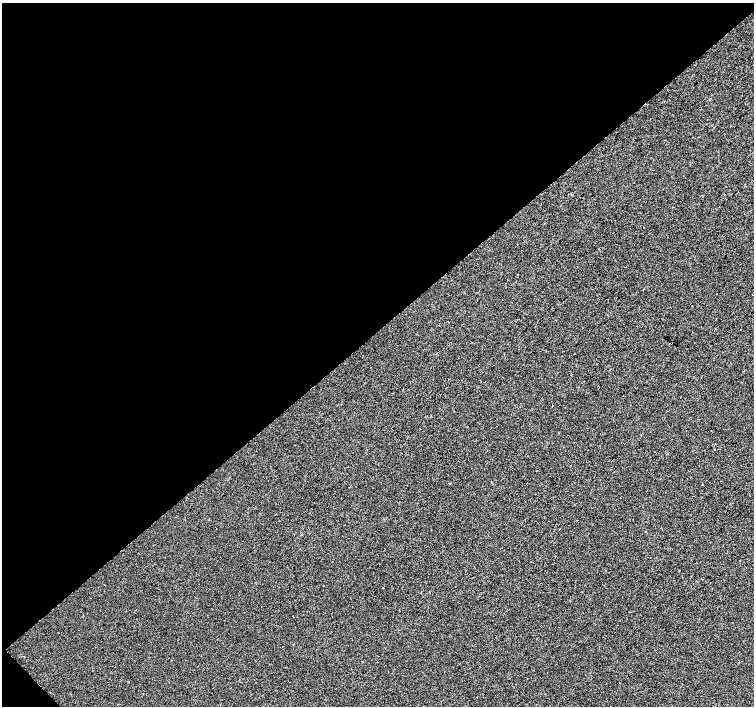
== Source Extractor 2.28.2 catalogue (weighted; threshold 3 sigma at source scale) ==
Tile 5 of 4 x 4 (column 1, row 2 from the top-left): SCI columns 6-1509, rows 3028-4435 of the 6021 x 5991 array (HDU 1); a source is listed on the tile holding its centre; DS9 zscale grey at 2 x 2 block average (1 PNG px = mean of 2 x 2 image px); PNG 756 x 708 px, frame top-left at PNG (2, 3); no overlay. Shown black and unused: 47% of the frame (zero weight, under 2 of 3 exposures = <1% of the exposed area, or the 3 px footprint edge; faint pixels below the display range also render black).
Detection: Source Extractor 2.28.2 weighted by HDU 2 'WHT'; one run over the whole footprint, this tile lists its part. Background -2.44e-04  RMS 0.0042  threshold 0.0187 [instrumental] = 3 sigma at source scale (4.5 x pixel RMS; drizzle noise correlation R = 1.50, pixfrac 1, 0.0396/0.0396 arcsec/px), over >= 5 px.
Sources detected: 3; all 3 listed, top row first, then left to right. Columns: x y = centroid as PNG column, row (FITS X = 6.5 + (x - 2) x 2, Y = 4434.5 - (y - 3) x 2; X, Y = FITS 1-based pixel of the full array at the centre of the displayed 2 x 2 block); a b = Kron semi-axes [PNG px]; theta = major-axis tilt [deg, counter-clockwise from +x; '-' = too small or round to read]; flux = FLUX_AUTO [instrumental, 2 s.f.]
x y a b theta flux
724 194 2 2 - 0.3
715 449 2 2 - 0.53
536 471 2 2 - 1.5